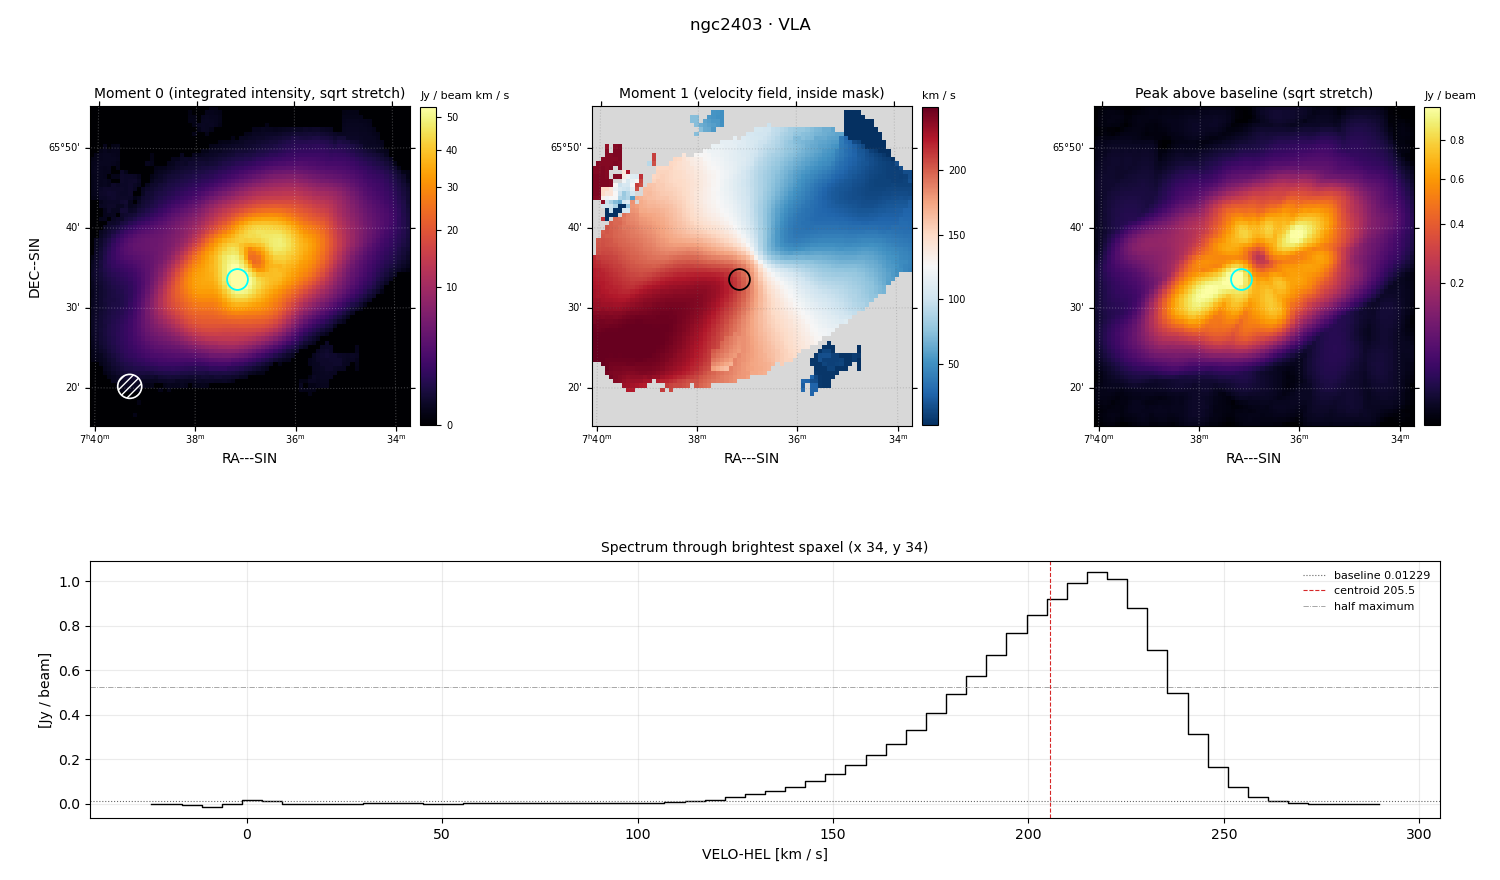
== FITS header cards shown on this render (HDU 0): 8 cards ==
OBJECT  = 'ngc2403 '           /
TELESCOP= 'VLA     '           /
BUNIT   = 'JY/BEAM '           /
CTYPE1  = 'RA---SIN'           /
CTYPE2  = 'DEC--SIN'           /
CTYPE3  = 'VELO-HEL'           /
NAXIS3  =                   62 / length of data axis 3
CUNIT3  = 'KM/S    '           /

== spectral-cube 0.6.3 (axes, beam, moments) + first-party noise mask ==
SpectralCube HDU 0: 62 channels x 75 x 75 spaxels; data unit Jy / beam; figure title: ngc2403 · VLA
Units: CUNIT1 'DEGREE' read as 'deg', CUNIT2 'DEGREE' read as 'deg', CUNIT3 'KM/S' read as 'km/s', BUNIT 'JY/BEAM' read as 'Jy/beam' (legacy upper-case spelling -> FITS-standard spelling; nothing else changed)
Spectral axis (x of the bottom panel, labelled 'VELO-HEL [km / s]'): -24 .. 290 km / s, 62 channels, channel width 5.15 km / s
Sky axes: RA---SIN/DEC--SIN; field 40' x 40' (32 arcsec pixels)
Beam (drawn as the hatched ellipse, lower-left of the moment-0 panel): BMAJ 180 arcsec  BMIN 180 arcsec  BPA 0 deg
Caveat (lower limits): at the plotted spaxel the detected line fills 28 of 62 channels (45%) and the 34 channels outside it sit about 9.5e-03 Jy / beam (their median) below the dotted baseline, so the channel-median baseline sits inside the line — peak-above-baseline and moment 0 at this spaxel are lower limits by about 9.5e-03 Jy / beam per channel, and W50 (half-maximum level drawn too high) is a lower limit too
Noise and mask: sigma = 1.6e-03 Jy / beam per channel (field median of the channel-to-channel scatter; includes a channel-correlation factor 2.0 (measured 2.6, capped) measured on the 392 emission-free spaxels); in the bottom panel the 34 channels outside the line sit about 9.5e-03 Jy / beam below the dotted baseline and wiggle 3.1e-03 Jy / beam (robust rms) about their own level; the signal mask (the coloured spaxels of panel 2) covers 68% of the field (7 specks smaller than half a beam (17.9 px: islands under 18 px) dropped from it)
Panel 1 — Moment 0 (line voxels x channel width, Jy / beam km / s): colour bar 0 .. 53.3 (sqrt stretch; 0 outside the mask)
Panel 2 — Moment 1 (intensity-weighted velocity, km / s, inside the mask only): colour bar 3 .. 249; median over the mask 133
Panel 3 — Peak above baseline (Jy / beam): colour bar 0.00205 .. 0.999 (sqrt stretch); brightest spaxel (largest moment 0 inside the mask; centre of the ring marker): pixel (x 34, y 34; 0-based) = FK5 07h37m10s +65d34m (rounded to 10 s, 60 arcsec steps: no finer than the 32 arcsec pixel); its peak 1.03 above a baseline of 0.01229
Panel 4 — spectrum at that spaxel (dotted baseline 0.01229 Jy / beam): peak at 218 km / s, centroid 205.5 km / s (red dashed line; intensity-weighted over the run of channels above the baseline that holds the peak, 112 .. 266 km / s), W50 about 51 km / s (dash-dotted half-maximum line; edge to edge of the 10 channels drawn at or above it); detected line 117 .. 261 km / s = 28 of 62 channels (45%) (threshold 4 sigma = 0.0064 Jy / beam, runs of >= 3 channels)